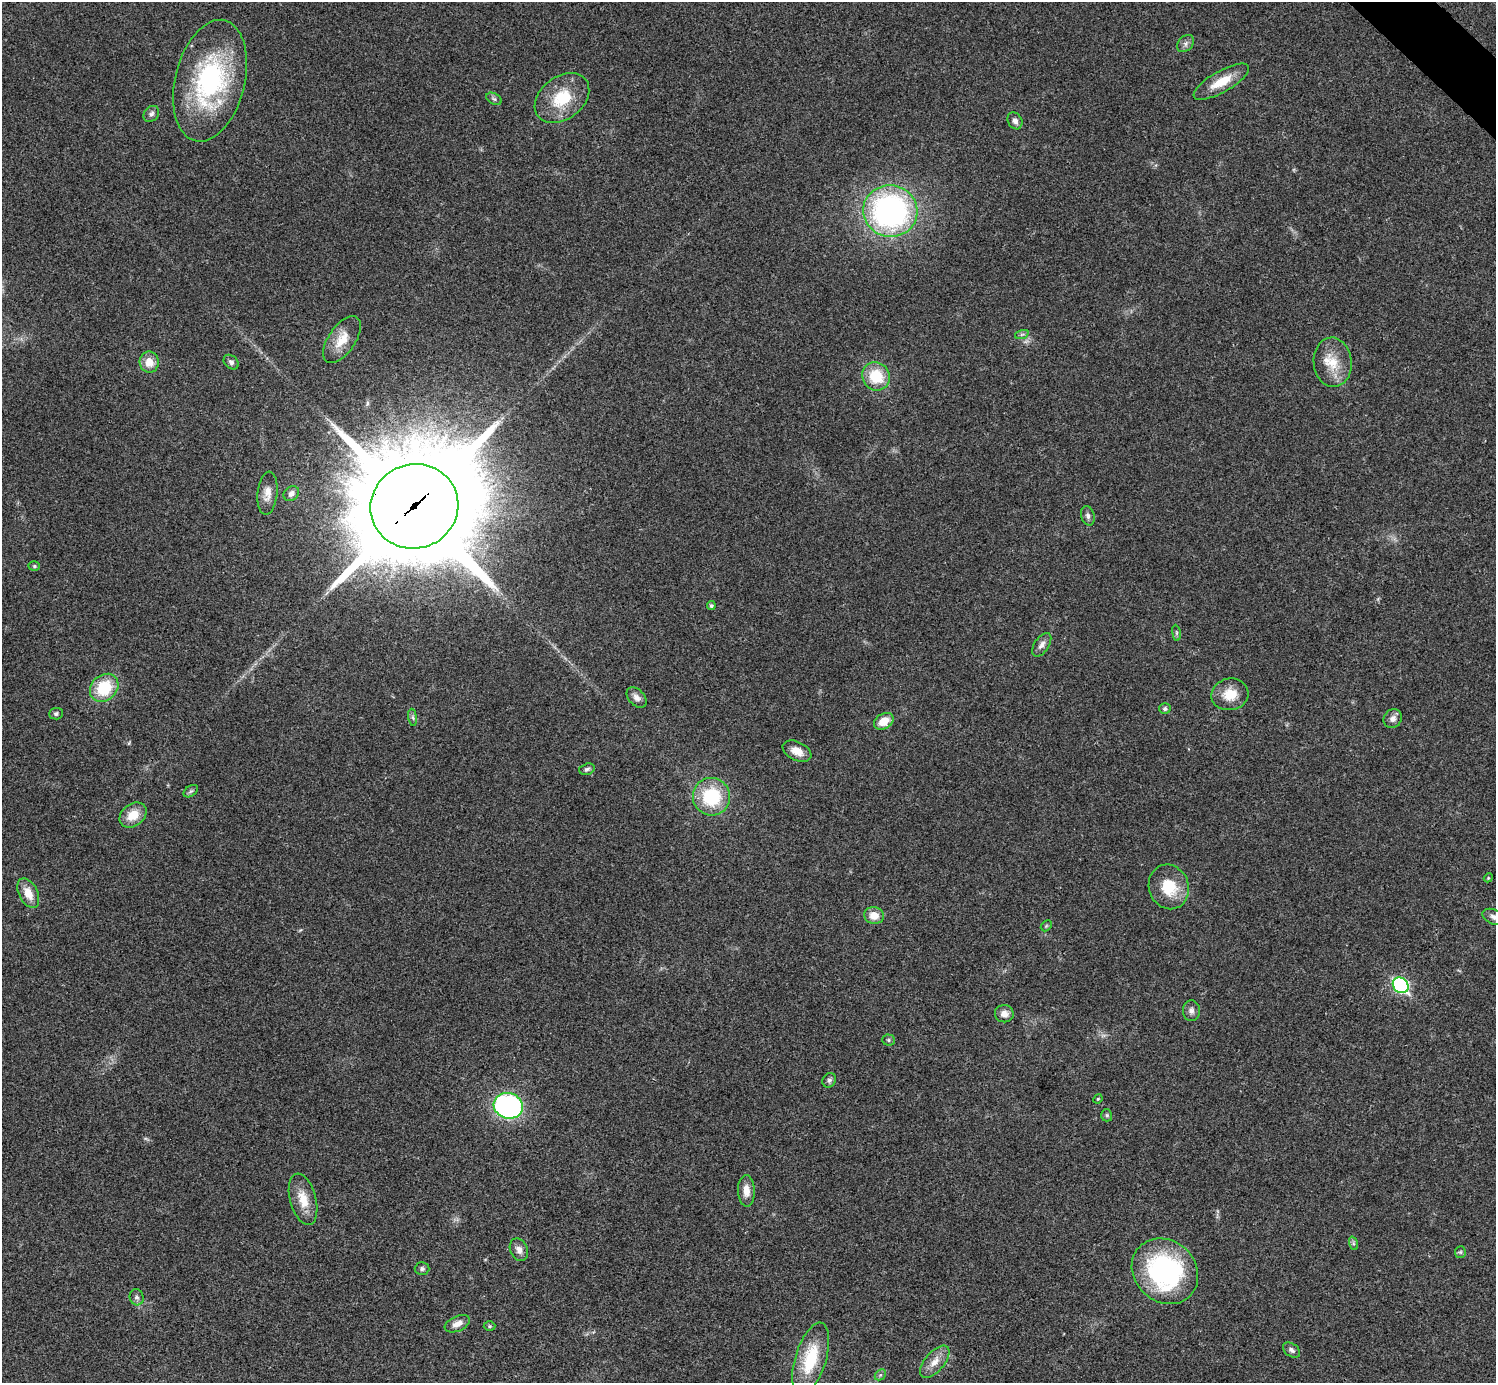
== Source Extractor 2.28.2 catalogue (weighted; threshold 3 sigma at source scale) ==
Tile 10 of 4 x 4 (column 2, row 3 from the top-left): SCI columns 1500-2993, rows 1682-3062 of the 5983 x 5983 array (HDU 1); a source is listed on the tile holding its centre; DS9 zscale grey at full resolution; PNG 1498 x 1385 px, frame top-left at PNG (2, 2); each listed source drawn as its Kron ellipse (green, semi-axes under 4 px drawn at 4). Shown black and unused: <1% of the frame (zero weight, under 3 of 4 exposures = <1% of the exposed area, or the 3 px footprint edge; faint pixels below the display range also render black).
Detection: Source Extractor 2.28.2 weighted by HDU 2 'WHT'; one run over the whole footprint, this tile lists its part. Background 0.0195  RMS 0.004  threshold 0.0179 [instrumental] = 3 sigma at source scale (4.5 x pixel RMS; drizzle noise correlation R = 1.50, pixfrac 1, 0.05/0.05 arcsec/px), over >= 5 px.
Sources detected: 66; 2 too faint to see at this stretch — neither listed nor drawn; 1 inside a brighter listed object's ellipse — not listed separately; the other 63 listed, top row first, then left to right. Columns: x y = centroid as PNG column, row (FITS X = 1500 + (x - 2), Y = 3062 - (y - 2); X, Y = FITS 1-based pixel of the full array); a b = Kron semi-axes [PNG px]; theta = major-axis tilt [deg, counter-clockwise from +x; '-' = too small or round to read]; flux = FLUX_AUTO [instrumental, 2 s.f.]
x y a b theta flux
1186 43 10 7 46 1.5
210 81 62 35 76 63
1221 82 31 10 30 8.9
562 98 30 21 37 16
494 99 8 5 -30 0.95
151 114 9 7 47 1.3
1015 121 9 7 -60 1.8
890 211 27 25 -9 110
1022 334 7 4 19 0.76
342 339 27 13 56 7.5
149 362 10 9 - 5.2
231 362 8 6 -43 1.2
1333 362 25 19 -84 9.5
876 376 14 13 - 14
267 493 22 10 84 3.9
291 493 8 6 41 1.7
414 506 44 42 21 9900
1088 516 10 6 -74 1.4
34 566 6 5 - 0.6
711 606 4 4 - 0.75
1176 633 8 4 -82 0.68
1042 645 13 7 56 2
104 688 15 12 44 16
1230 694 18 16 12 7.5
637 697 12 7 -47 2.1
1165 709 6 5 - 1.1
56 714 7 6 - 0.89
413 717 9 4 -81 0.89
1393 719 10 8 49 2
884 721 10 7 30 5.6
797 751 15 9 -26 4.5
587 769 8 5 16 0.96
191 791 8 5 35 0.79
711 797 19 18 - 23
133 815 15 11 37 6.8
1488 878 4 3 - 0.39
1169 887 22 20 -69 13
28 893 16 9 -63 5.3
874 915 10 8 -16 4.9
1494 917 12 7 -21 1.9
1046 926 6 4 45 0.51
1401 985 8 7 - 66
1191 1011 10 8 -88 1.7
1004 1014 9 8 - 3
889 1040 6 5 - 0.7
829 1080 7 6 - 1.1
1098 1099 5 4 - 0.46
508 1106 15 12 -17 80
1107 1115 6 5 - 0.74
746 1191 16 8 -88 3.9
303 1199 26 13 -75 7.5
1353 1243 7 4 -72 0.67
519 1250 11 8 -65 2.5
1460 1252 6 5 - 0.68
422 1269 7 6 - 0.97
1165 1271 35 30 -43 66
137 1297 8 7 - 1.4
457 1324 13 7 23 2.9
489 1326 6 5 - 0.58
1292 1350 9 6 -35 1.3
811 1359 37 15 73 19
935 1362 19 9 49 4.5
880 1375 6 4 45 0.69
Overlapping masked pixels (flux is a lower limit): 1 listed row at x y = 414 506
Isophote crosses this tile's border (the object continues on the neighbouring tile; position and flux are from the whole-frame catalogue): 2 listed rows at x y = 210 81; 1494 917